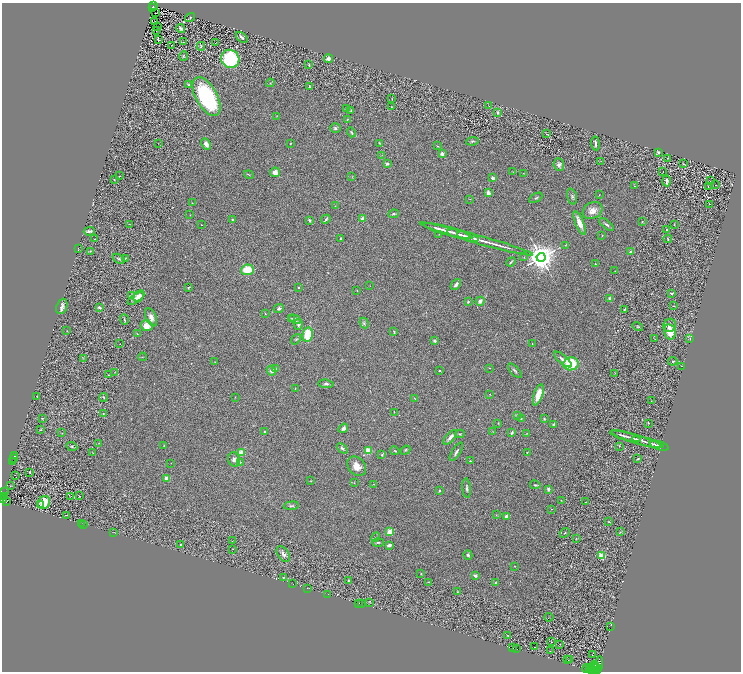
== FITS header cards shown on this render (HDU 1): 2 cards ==
NAXIS1  =                 1478
NAXIS2  =                 1339

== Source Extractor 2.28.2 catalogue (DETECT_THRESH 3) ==
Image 1478 x 1339 px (HDU 1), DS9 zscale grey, zoomed out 1/2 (1 PNG px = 2 x 2 image px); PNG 743 x 674 px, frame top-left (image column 2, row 1338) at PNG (2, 3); each listed source drawn as its Kron ellipse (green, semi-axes under 4 px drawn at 4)
Background 0.271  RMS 0.039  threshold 0.118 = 3 sigma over >= 5 px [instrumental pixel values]
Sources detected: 351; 62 cannot appear on this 1/2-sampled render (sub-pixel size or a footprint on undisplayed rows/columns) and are neither listed nor drawn; the other 289 listed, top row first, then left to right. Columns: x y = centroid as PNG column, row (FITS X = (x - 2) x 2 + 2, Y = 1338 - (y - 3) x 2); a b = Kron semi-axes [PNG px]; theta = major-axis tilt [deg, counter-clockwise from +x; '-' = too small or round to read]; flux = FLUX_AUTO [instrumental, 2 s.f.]
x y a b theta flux
153 6 2 1 - 55
152 8 2 1 - 8.3
156 13 3 1 - 2.1
190 17 5 3 - 7.4
154 22 2 1 - 3.7
158 26 2 1 - 2.2
181 28 4 3 - 12
156 30 2 2 - 110
242 37 7 3 -39 17
158 40 2 1 - 300
184 42 2 1 - 5.4
215 43 2 1 - 7.8
172 45 2 1 - 16
201 46 4 3 - 9.4
184 56 5 3 - 4.8
230 59 9 8 - 630
328 59 4 4 - 35
309 65 4 3 - 9.1
270 83 4 3 - 6.6
189 85 4 3 - 7.7
309 86 2 2 - 6.1
206 97 21 10 -61 740
392 99 2 2 - 2.3
489 106 2 1 - 1.8
391 107 3 2 - 3.7
347 108 2 2 - 3.2
351 111 3 2 - 5.2
497 113 3 3 - 14
277 116 3 2 - 3
348 119 4 2 - 3.4
335 128 5 5 - 14
351 132 5 2 - 7.7
546 134 3 2 - 3.3
473 141 6 3 6 11
291 143 2 1 - 3.7
379 143 3 2 - 5.6
595 143 7 2 -83 15
159 144 2 1 - 2
206 144 6 4 -62 36
437 146 3 2 - 2.5
658 152 3 3 - 8.2
442 154 2 2 - 87
382 155 3 2 - 2.4
667 158 2 2 - 3.5
601 161 3 2 - 2.7
387 164 2 2 - 54
684 164 2 1 - 15
559 165 6 5 - 26
275 172 5 4 - 46
513 172 2 1 - 2.3
663 172 2 1 - 54
524 173 3 2 - 4.1
249 175 5 2 - 4.8
119 176 3 2 - 4.2
352 176 3 2 - 3.2
493 178 3 2 - 25
114 180 2 1 - 4.5
667 181 5 3 - 30
711 181 2 1 - 41
716 185 2 2 - 34
634 186 2 2 - 6.5
708 186 2 1 - 11
488 193 3 3 - 33
599 195 3 1 - 2.5
572 196 8 4 -72 15
536 198 7 2 31 8
470 199 3 2 - 3.4
192 203 2 2 - 2.7
709 204 2 1 - 5.4
335 206 2 1 - 3.4
592 211 10 8 31 57
394 214 5 3 - 8.8
190 215 2 2 - 3
326 219 5 2 - 12
363 219 3 3 - 58
232 220 2 2 - 9.8
309 220 3 2 - 15
642 221 2 2 - 14
580 223 12 4 -67 73
130 224 3 1 - 2.4
201 225 2 1 - 2.2
607 225 8 3 -37 17
674 225 3 2 - 3.3
667 230 3 2 - 5.5
89 231 5 2 - 17
448 231 25 2 -15 140
439 234 3 2 - 3.1
458 234 12 2 -14 63
602 236 4 2 - 4.8
468 237 11 2 -16 51
94 239 2 1 - 4.1
341 239 3 2 - 10
476 239 59 2 -16 200
668 239 4 2 - 6.3
565 245 2 2 - 6.4
78 248 3 2 - 4.1
90 251 3 2 - 5.5
630 252 4 3 - 13
524 257 2 1 - 2.3
541 257 4 4 - 15000
125 258 3 3 - 6.5
119 259 6 3 -32 11
511 262 5 3 - 8.6
595 264 3 2 - 4.9
247 270 6 5 - 160
615 271 2 1 - 2.1
456 284 6 3 49 19
370 286 2 1 - 1.6
188 287 4 2 - 7.3
298 287 2 2 - 14
357 290 3 2 - 3.9
671 293 3 2 - 8.6
132 296 3 2 - 60
139 296 6 4 44 65
136 299 9 4 33 37
610 299 3 3 - 35
480 301 4 4 - 33
468 302 3 3 - 8.5
62 306 8 5 71 32
674 306 2 2 - 5
99 307 4 3 - 18
279 308 5 4 - 16
624 310 4 2 - 9.2
265 314 3 3 - 4.1
151 317 9 5 -66 41
292 318 3 2 - 5.6
295 319 6 4 -29 18
124 320 5 3 - 8.6
364 323 5 4 - 13
298 324 5 4 - 15
669 325 7 6 - 25
147 326 6 5 - 69
638 327 5 3 - 6.4
67 331 3 2 - 2.6
394 332 3 2 - 7.1
670 332 8 6 -77 140
137 334 3 2 - 3.7
308 335 7 5 82 190
690 338 4 2 - 6
296 339 6 4 48 9.8
655 339 2 2 - 2.3
435 341 3 3 - 10
120 344 2 1 - 1.8
532 344 2 2 - 2.6
142 357 4 2 - 3.3
83 359 3 3 - 5.2
563 360 11 4 -40 38
673 361 4 3 - 8.3
215 362 2 2 - 3
571 364 8 6 9 280
682 366 2 1 - 5.5
489 368 2 2 - 5.1
276 369 4 3 - 6.9
439 370 2 2 - 5.4
271 371 5 4 - 22
515 371 9 3 -47 14
115 372 3 2 - 2.8
615 373 3 2 - 2.4
108 375 3 2 - 6
326 384 7 4 -7 16
295 388 3 2 - 4.7
490 394 2 2 - 3.8
538 395 11 4 71 93
37 397 3 1 - 5.3
103 397 4 2 - 6.7
235 397 2 2 - 2.6
415 399 4 2 - 4.7
651 401 2 1 - 1.6
394 412 2 1 - 2.2
103 414 3 3 - 6.5
517 416 3 3 - 9.3
42 418 3 2 - 3.9
521 418 2 2 - 3.3
544 419 3 3 - 7.1
498 423 3 2 - 4.7
648 423 3 2 - 4.1
554 424 4 3 - 8.4
343 428 5 4 - 29
40 430 4 3 - 5.9
264 431 2 2 - 7.9
493 431 3 2 - 2.6
62 433 3 1 - 2.5
512 433 4 3 - 12
460 434 5 3 - 6.7
527 434 3 2 - 3.9
626 436 16 2 -16 26
450 437 9 3 48 31
637 439 27 2 -16 50
646 442 15 2 -15 21
99 443 2 2 - 3
72 446 6 3 -24 10
164 446 2 2 - 9.3
619 446 2 2 - 2.7
659 446 10 2 -17 11
342 448 6 3 -43 16
405 450 5 3 - 8.3
368 451 4 4 - 120
395 451 5 3 - 8.4
456 452 10 3 58 19
93 453 3 2 - 3.3
241 453 4 4 - 74
527 453 2 2 - 3.9
382 455 4 3 - 9.8
14 456 2 1 - 17
14 458 2 1 - 20
234 459 7 6 - 31
638 459 3 2 - 7.6
470 461 3 2 - 4.7
13 462 2 2 - 120
240 462 4 3 - 7.9
171 463 2 2 - 2.9
357 466 11 8 -48 81
29 472 2 2 - 6.9
15 475 2 1 - 5.8
166 478 2 2 - 84
311 481 2 2 - 3.5
354 483 3 2 - 4.5
374 484 4 2 - 3.6
535 485 5 3 - 10
10 486 2 1 - 1.6
467 488 10 3 -86 17
548 489 4 3 - 13
439 491 2 2 - 8
4 492 2 1 - 7.3
5 496 4 3 - 180
71 496 2 2 - 6.3
79 496 2 1 - 2.6
2 499 3 1 - 130
561 500 3 2 - 4.2
7 502 2 1 - 140
586 502 2 1 - 12
44 503 7 6 - 140
40 505 2 2 - 7.1
291 506 7 3 4 13
551 509 3 2 - 3
67 515 2 1 - 15
496 515 3 2 - 3.1
506 516 4 3 - 15
609 522 3 2 - 3.9
81 523 3 1 - 55
83 524 2 1 - 24
390 531 3 3 - 320
114 532 2 1 - 2.1
620 532 3 2 - 4
565 533 5 3 - 9.3
376 537 5 2 - 5.8
576 539 2 2 - 3.2
232 541 2 1 - 1.8
378 542 6 2 3 7.6
181 545 2 2 - 26
389 545 3 2 - 41
233 549 2 2 - 2.6
283 554 9 5 -56 31
468 555 5 3 - 12
601 556 3 2 - 270
515 566 2 2 - 5
421 574 3 2 - 4.8
475 576 4 4 - 19
283 577 2 1 - 5.5
349 580 2 2 - 5.2
428 582 4 1 - 3.1
495 583 3 2 - 13
293 584 2 1 - 8.5
308 588 3 1 - 14
457 592 4 2 - 4.8
328 594 2 1 - 12
370 602 4 2 - 3.7
359 603 2 1 - 38
361 603 2 1 - 14
549 617 4 2 - 3.4
611 626 3 1 - 310
508 636 2 1 - 2.8
552 642 2 1 - 21
560 644 2 1 - 13
535 647 2 1 - 4.2
512 648 3 1 - 270
517 649 3 1 - 380
550 651 2 1 - 9.9
592 655 2 1 - 10
568 660 2 1 - 4.7
570 660 2 1 - 19
596 665 3 2 - 750
599 665 8 3 80 760
593 667 6 3 67 130
595 667 2 1 - 980
586 668 4 2 - 1100
597 668 2 1 - 980
591 669 5 1 - 230
597 671 3 2 - 45
At the frame edge (FLAGS 8, measured only in part): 2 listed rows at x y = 2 499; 597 671
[62 sub-pixel or undisplayed-footprint detections neither listed nor drawn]